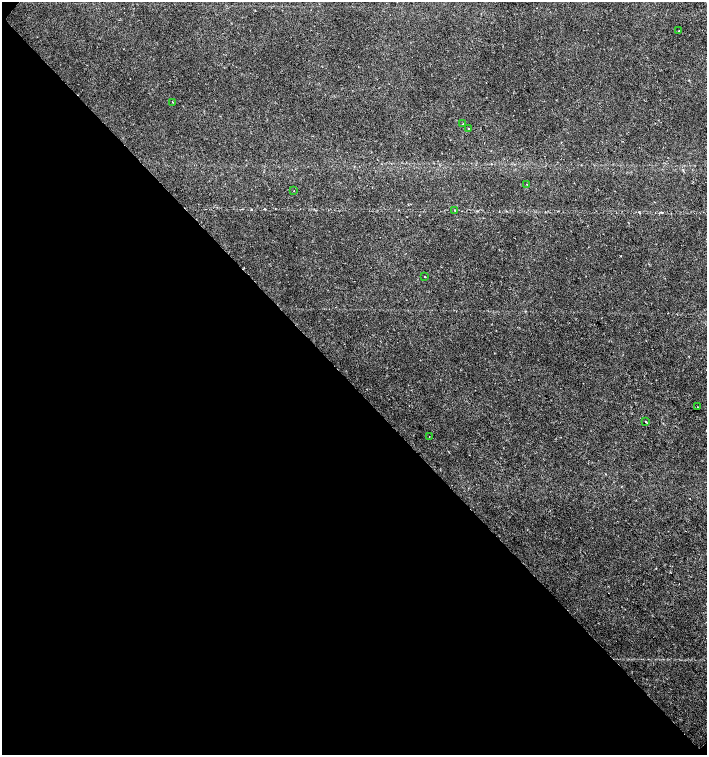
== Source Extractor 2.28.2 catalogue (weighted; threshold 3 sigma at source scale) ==
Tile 9 of 4 x 4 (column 1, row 3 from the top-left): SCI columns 226-1634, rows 1507-3012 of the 6023 x 6029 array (HDU 1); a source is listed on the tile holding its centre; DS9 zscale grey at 2 x 2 block average (1 PNG px = mean of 2 x 2 image px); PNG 709 x 757 px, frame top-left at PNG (2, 2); each listed source drawn as its Kron ellipse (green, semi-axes under 4 px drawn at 4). Shown black and unused: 49% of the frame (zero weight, under 2 of 3 exposures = <1% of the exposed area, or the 3 px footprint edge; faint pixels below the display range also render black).
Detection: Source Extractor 2.28.2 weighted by HDU 2 'WHT'; one run over the whole footprint, this tile lists its part. Background 0.0219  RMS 0.0034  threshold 0.0151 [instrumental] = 3 sigma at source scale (4.5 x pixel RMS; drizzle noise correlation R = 1.50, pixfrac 1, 0.0396/0.0396 arcsec/px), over >= 5 px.
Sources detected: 11; all 11 listed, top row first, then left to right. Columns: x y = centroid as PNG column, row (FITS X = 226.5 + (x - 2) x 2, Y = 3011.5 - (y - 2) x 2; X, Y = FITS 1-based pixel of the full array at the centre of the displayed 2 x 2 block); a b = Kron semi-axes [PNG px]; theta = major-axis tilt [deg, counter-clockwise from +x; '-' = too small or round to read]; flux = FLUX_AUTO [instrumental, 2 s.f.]
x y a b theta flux
679 31 2 2 - 0.36
173 102 2 2 - 0.35
463 124 2 2 - 0.92
469 129 2 2 - 0.66
527 184 2 2 - 0.24
294 191 2 2 - 0.43
455 210 2 2 - 0.38
425 276 2 2 - 0.71
698 407 2 2 - 0.32
646 421 2 2 - 0.47
429 436 2 2 - 0.27
Diffuse or blended objects may show on this block-average render without a row.